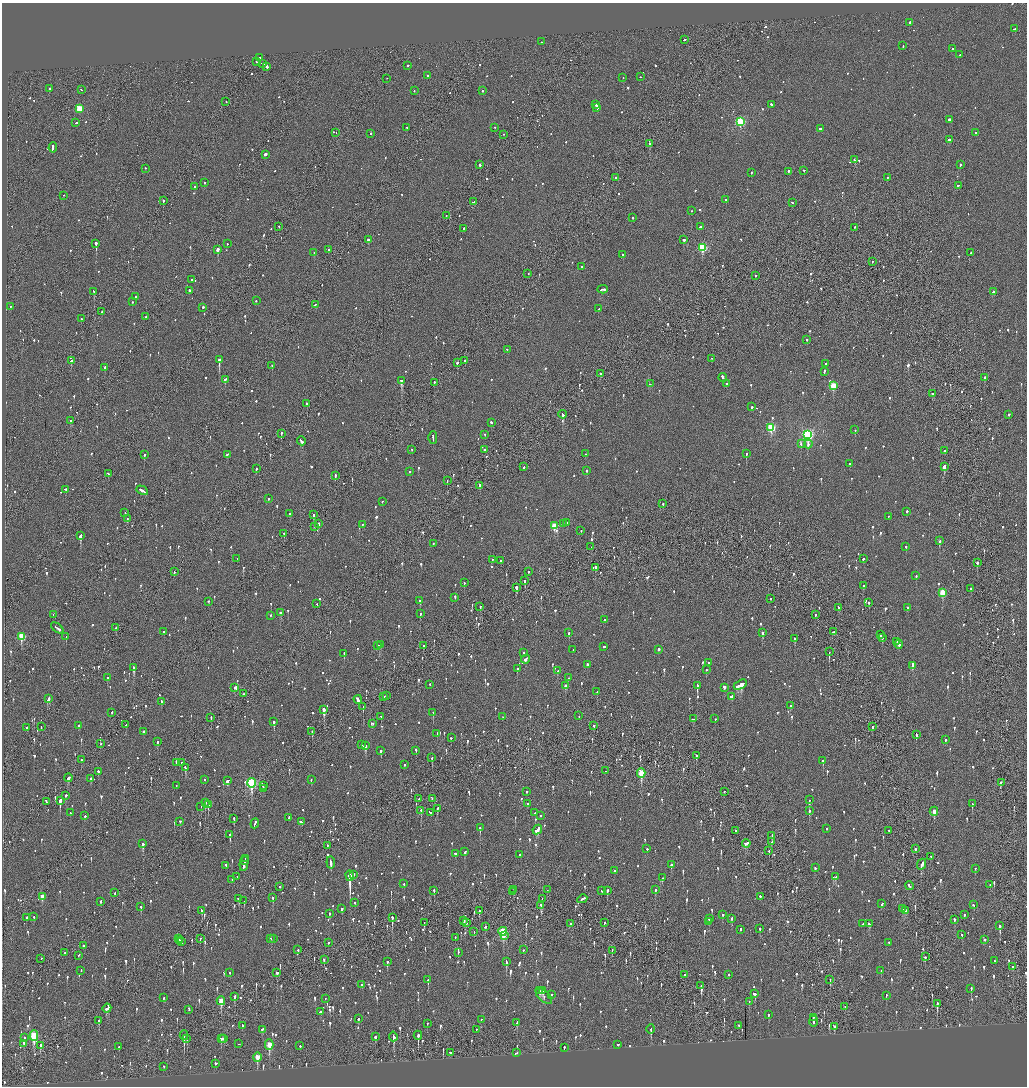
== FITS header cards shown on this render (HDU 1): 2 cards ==
NAXIS1  =                 2050
NAXIS2  =                 2168

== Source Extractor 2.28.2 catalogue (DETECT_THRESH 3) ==
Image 2050 x 2168 px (HDU 1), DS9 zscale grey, zoomed out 1/2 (1 PNG px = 2 x 2 image px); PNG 1029 x 1088 px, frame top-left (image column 2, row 2168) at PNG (2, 3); each listed source drawn as its Kron ellipse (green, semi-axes under 4 px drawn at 4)
Background -0.104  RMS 0.075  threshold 0.225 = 3 sigma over >= 5 px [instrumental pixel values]
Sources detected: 1645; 62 cannot appear on this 1/2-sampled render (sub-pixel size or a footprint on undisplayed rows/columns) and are neither listed nor drawn; of the other 1583, the 500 brightest by FLUX_AUTO listed and drawn (1083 fainter detections omitted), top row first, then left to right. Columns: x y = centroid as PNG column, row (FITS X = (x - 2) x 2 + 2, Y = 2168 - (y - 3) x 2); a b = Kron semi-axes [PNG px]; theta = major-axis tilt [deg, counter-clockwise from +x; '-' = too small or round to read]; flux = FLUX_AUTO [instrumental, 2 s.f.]
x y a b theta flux
909 23 3 2 - 160
1015 29 4 2 - 210
684 40 3 2 - 110
541 42 2 2 - 100
903 46 2 2 - 110
952 49 2 2 - 72
960 55 2 2 - 110
260 58 2 1 - 61
256 62 2 2 - 120
262 64 3 2 - 140
408 66 2 2 - 110
267 67 3 2 - 180
427 76 2 2 - 70
640 77 2 2 - 79
623 78 2 2 - 69
387 79 2 1 - 74
50 89 2 2 - 150
81 90 2 2 - 64
414 91 2 2 - 120
482 91 2 2 - 130
226 102 2 2 - 85
596 105 2 2 - 160
772 105 2 2 - 250
597 108 3 2 - 230
79 109 3 3 - 630
949 120 2 2 - 170
740 122 3 3 - 1700
76 123 2 2 - 82
407 128 2 1 - 220
495 128 2 2 - 75
820 129 3 2 - 140
336 133 2 1 - 69
975 133 2 2 - 71
371 134 2 2 - 89
504 135 2 1 - 170
949 140 2 2 - 440
650 144 2 2 - 110
53 148 5 2 - 290
265 155 3 2 - 680
855 160 3 2 - 130
480 165 2 2 - 280
960 165 2 2 - 210
145 169 2 2 - 67
804 171 2 2 - 110
788 172 2 2 - 150
751 173 2 2 - 80
616 178 2 2 - 180
887 178 2 2 - 100
204 183 2 2 - 140
958 186 2 2 - 63
195 187 2 2 - 78
63 196 2 1 - 62
726 200 2 2 - 95
163 201 2 2 - 710
473 202 3 1 - 110
792 203 2 2 - 70
691 211 2 1 - 72
446 216 2 1 - 80
632 218 2 2 - 160
279 227 2 2 - 89
700 227 3 2 - 120
855 228 2 2 - 100
464 229 2 2 - 85
369 240 2 2 - 330
683 240 2 2 - 1000
96 244 2 2 - 1800
227 244 2 2 - 100
702 248 3 3 - 1200
218 250 3 2 - 2300
329 250 2 2 - 65
314 253 2 2 - 180
971 253 2 1 - 140
623 255 2 2 - 190
873 262 2 2 - 63
582 267 2 2 - 310
528 274 2 2 - 200
755 276 2 2 - 180
191 280 2 1 - 110
602 290 5 2 - 240
189 291 2 2 - 180
94 292 4 2 - 210
993 292 3 2 - 89
135 297 2 2 - 73
256 301 2 2 - 86
132 302 2 1 - 160
315 305 2 2 - 66
10 307 2 2 - 66
203 308 2 2 - 190
599 309 2 2 - 100
102 312 2 1 - 230
146 317 2 1 - 140
81 319 2 2 - 89
807 340 2 2 - 210
507 350 2 2 - 76
712 359 2 2 - 85
219 360 2 2 - 3100
71 361 2 2 - 320
465 361 2 1 - 94
457 363 2 2 - 380
826 364 2 2 - 96
272 366 2 2 - 280
105 368 2 2 - 260
824 372 3 2 - 190
600 374 2 2 - 95
723 378 5 2 - 180
984 378 2 2 - 240
225 380 2 2 - 330
402 381 3 3 - 680
434 383 2 2 - 63
650 384 2 2 - 64
726 384 2 2 - 140
833 386 3 3 - 580
933 394 3 2 - 140
306 404 2 1 - 84
752 407 2 1 - 280
563 415 4 2 - 180
1009 415 2 2 - 75
71 421 2 2 - 91
491 423 2 2 - 66
771 428 4 3 - 1200
855 430 2 2 - 76
281 434 2 2 - 220
485 435 2 1 - 71
808 435 4 4 - 2800
433 438 6 2 -90 180
301 441 4 2 - 210
801 444 2 2 - 63
808 445 4 2 - 69
412 450 2 2 - 83
484 450 2 2 - 130
945 451 2 2 - 83
585 454 2 2 - 110
746 454 2 2 - 210
144 455 2 2 - 240
227 455 3 2 - 71
850 464 2 2 - 67
524 467 2 2 - 77
944 467 4 2 - 680
256 469 2 2 - 230
587 471 2 2 - 110
409 472 2 2 - 85
108 474 3 2 - 140
335 476 3 2 - 330
447 481 2 1 - 63
480 486 3 2 - 150
65 490 3 2 - 83
142 491 6 2 -30 260
268 499 2 2 - 73
382 502 2 2 - 89
663 504 2 2 - 69
907 512 2 2 - 360
125 513 2 2 - 81
290 514 3 2 - 64
313 515 3 1 - 450
888 517 2 2 - 64
127 519 2 1 - 120
567 523 2 2 - 76
319 524 2 2 - 330
563 524 2 2 - 70
362 525 2 2 - 76
554 526 3 3 - 540
315 527 2 2 - 94
581 531 2 2 - 220
284 534 2 2 - 87
80 536 3 2 - 1100
940 541 2 2 - 450
433 544 2 2 - 91
591 547 2 2 - 65
906 547 2 2 - 62
237 559 2 1 - 71
863 559 3 2 - 66
492 560 2 2 - 100
501 561 2 2 - 78
977 563 3 2 - 250
595 568 3 2 - 1400
174 572 2 1 - 67
528 572 2 2 - 96
916 576 2 2 - 70
524 581 3 2 - 150
464 583 2 2 - 81
863 586 2 2 - 180
516 588 3 2 - 250
971 589 2 2 - 140
942 593 3 3 - 450
455 598 3 2 - 110
770 599 2 1 - 190
420 601 2 2 - 170
208 602 2 2 - 78
869 603 2 2 - 190
317 604 2 1 - 64
480 607 2 2 - 100
839 608 2 2 - 210
908 608 2 2 - 87
280 613 3 2 - 140
420 614 2 2 - 98
53 615 2 1 - 100
815 615 2 1 - 270
270 616 2 2 - 100
604 620 2 2 - 96
57 628 7 2 -39 340
116 628 3 2 - 81
164 632 2 2 - 230
833 632 3 2 - 110
569 633 2 2 - 110
762 633 2 2 - 240
880 635 3 2 - 160
22 637 4 3 - 570
66 637 2 2 - 100
882 638 2 2 - 110
794 639 2 2 - 340
897 642 2 2 - 110
380 645 4 2 - 280
899 645 4 2 - 260
377 646 2 1 - 80
424 646 2 1 - 220
604 647 2 2 - 270
573 650 2 2 - 110
658 650 3 2 - 510
829 652 2 1 - 370
523 653 3 2 - 99
344 654 3 2 - 110
525 660 4 2 - 150
708 663 2 2 - 69
587 665 2 2 - 240
912 666 3 2 - 240
134 668 4 2 - 340
517 669 2 2 - 170
706 670 2 2 - 75
558 671 3 2 - 91
108 678 3 2 - 130
569 678 2 2 - 61
430 685 2 2 - 140
740 685 7 3 30 620
565 686 3 2 - 85
697 686 3 2 - 250
235 688 3 2 - 96
724 688 3 2 - 68
597 692 2 2 - 70
244 694 2 1 - 64
386 696 2 2 - 71
384 697 3 2 - 97
731 697 3 2 - 120
48 699 4 2 - 550
358 700 4 2 - 250
161 701 2 2 - 100
791 706 2 2 - 68
363 707 2 1 - 270
324 710 3 2 - 1200
112 713 2 2 - 170
433 713 3 2 - 120
579 716 2 1 - 78
381 717 2 2 - 65
503 717 2 1 - 210
211 718 2 2 - 200
693 719 3 2 - 110
715 719 2 2 - 77
274 722 3 2 - 200
372 724 3 2 - 79
126 725 2 1 - 170
79 726 3 2 - 65
594 726 2 2 - 130
41 727 2 1 - 77
872 727 3 1 - 79
27 728 3 1 - 87
144 732 3 2 - 220
312 732 3 2 - 160
437 734 3 2 - 94
916 735 3 2 - 240
451 738 2 2 - 180
945 740 2 2 - 83
157 742 3 2 - 100
100 744 3 1 - 130
361 745 3 2 - 250
365 746 4 2 - 180
381 751 3 2 - 280
416 751 2 2 - 110
696 756 3 2 - 75
432 758 3 2 - 120
81 760 2 2 - 130
823 761 3 2 - 100
176 763 3 1 - 140
182 763 2 2 - 94
405 765 2 2 - 62
185 768 4 2 - 160
605 771 2 1 - 140
98 772 2 2 - 150
641 773 4 3 - 740
68 778 4 3 - 180
91 779 3 2 - 180
204 780 2 2 - 150
311 780 2 2 - 83
227 781 2 2 - 980
251 783 5 3 - 1700
1001 783 3 2 - 190
176 786 2 2 - 63
263 786 2 1 - 88
264 789 3 2 - 190
526 792 2 2 - 62
724 792 2 2 - 69
66 796 2 2 - 370
419 799 2 1 - 120
432 799 2 2 - 92
809 800 3 2 - 280
60 801 4 2 - 640
46 802 3 2 - 180
206 803 3 2 - 220
528 804 2 2 - 79
972 804 3 2 - 71
208 805 4 2 - 200
201 807 2 1 - 150
437 809 3 2 - 110
421 811 2 2 - 160
809 811 3 2 - 130
934 812 4 2 - 170
70 813 2 2 - 71
431 813 4 2 - 410
535 813 2 2 - 68
85 816 2 2 - 83
541 816 2 2 - 79
289 818 2 2 - 71
234 819 2 2 - 79
180 822 2 2 - 72
301 822 3 2 - 130
255 824 5 2 - 140
480 828 3 2 - 100
826 829 2 2 - 110
537 830 5 2 - 330
736 831 2 2 - 71
889 831 2 2 - 120
230 835 3 2 - 270
772 836 3 2 - 69
772 842 2 2 - 110
143 844 3 2 - 450
746 844 4 2 - 190
327 846 2 1 - 89
647 849 2 2 - 200
915 849 2 2 - 61
769 851 2 1 - 180
465 852 3 2 - 520
455 854 2 2 - 220
520 855 2 2 - 61
931 857 2 2 - 67
245 859 2 1 - 110
245 861 3 2 - 140
331 863 6 2 -82 230
244 864 8 2 79 470
671 865 2 2 - 250
922 865 6 2 64 230
226 866 3 2 - 210
815 868 2 2 - 74
975 869 2 2 - 66
615 871 2 2 - 64
354 875 2 2 - 63
350 876 5 2 - 4300
237 877 2 2 - 64
835 877 3 2 - 63
662 878 2 2 - 61
232 880 2 2 - 81
404 884 2 2 - 70
990 885 2 2 - 66
909 886 4 2 - 180
280 887 2 2 - 79
514 890 2 2 - 65
547 890 2 1 - 140
655 890 3 2 - 69
434 891 3 2 - 78
602 891 2 2 - 89
607 891 3 2 - 110
513 892 2 1 - 260
115 893 2 1 - 260
42 897 4 2 - 190
760 897 3 2 - 63
273 898 3 2 - 96
239 899 3 3 - 75
542 899 2 1 - 150
582 899 5 2 - 170
244 901 2 1 - 81
101 902 2 2 - 320
355 903 2 2 - 90
882 904 3 2 - 140
973 905 3 2 - 66
541 906 3 2 - 140
141 907 3 2 - 85
342 909 2 2 - 160
902 909 3 2 - 140
202 911 4 2 - 100
479 911 2 1 - 290
906 911 4 3 - 180
329 914 2 2 - 64
723 915 2 2 - 65
964 915 2 2 - 100
34 917 2 2 - 110
27 918 3 2 - 95
392 918 4 2 - 340
709 919 2 2 - 71
732 919 3 2 - 74
954 920 3 2 - 93
464 921 2 2 - 86
709 922 2 2 - 200
424 923 4 1 - 77
466 923 3 2 - 85
604 923 3 1 - 86
571 924 4 2 - 140
863 924 3 2 - 140
869 924 4 2 - 100
1000 926 4 2 - 460
485 927 2 2 - 81
760 929 3 2 - 68
741 930 2 2 - 66
474 932 2 1 - 120
503 932 4 3 - 1100
962 935 3 2 - 66
504 936 3 2 - 130
455 938 3 2 - 64
178 939 3 1 - 120
200 939 2 2 - 76
271 939 2 2 - 130
274 939 2 2 - 86
985 940 2 2 - 91
180 941 2 2 - 100
181 942 2 2 - 91
328 943 2 2 - 140
889 943 2 2 - 110
83 946 3 2 - 170
298 950 2 2 - 85
523 950 2 2 - 66
612 951 3 2 - 69
65 953 2 1 - 74
458 953 2 1 - 75
78 956 3 2 - 220
925 957 2 2 - 320
41 959 2 2 - 68
324 960 2 2 - 73
994 961 2 2 - 69
387 962 3 2 - 240
506 962 4 2 - 190
1013 967 3 2 - 70
81 971 2 2 - 62
881 971 2 2 - 170
230 973 2 2 - 64
277 973 3 2 - 82
685 975 2 2 - 220
729 975 2 2 - 98
428 980 3 2 - 140
830 980 3 2 - 150
362 985 2 2 - 71
701 986 2 2 - 170
971 989 3 2 - 120
540 991 3 2 - 150
543 991 2 2 - 95
755 994 3 2 - 210
551 995 3 2 - 67
544 996 10 5 -43 79
886 996 2 2 - 170
234 997 4 2 - 100
164 998 2 2 - 73
325 999 2 1 - 64
221 1001 4 2 - 340
749 1002 2 2 - 76
937 1004 3 2 - 250
845 1007 2 2 - 320
107 1009 4 3 - 230
189 1010 2 2 - 70
320 1012 2 2 - 64
768 1015 3 2 - 140
813 1018 3 1 - 88
358 1019 3 2 - 63
481 1020 2 2 - 82
99 1021 3 2 - 77
813 1022 6 2 -88 280
517 1023 3 2 - 95
427 1024 2 2 - 67
242 1026 3 1 - 83
739 1026 3 2 - 99
834 1027 3 2 - 100
651 1029 4 2 - 170
262 1030 3 2 - 81
476 1030 2 2 - 63
34 1036 5 3 - 1200
184 1036 5 1 - 570
418 1036 4 2 - 540
375 1037 2 2 - 370
393 1037 5 2 - 430
24 1038 2 2 - 95
187 1039 3 1 - 70
221 1039 2 2 - 390
224 1039 2 2 - 170
24 1044 3 2 - 64
239 1044 2 2 - 180
269 1045 5 3 - 380
618 1045 2 2 - 120
40 1046 3 2 - 240
300 1046 2 2 - 210
119 1047 2 1 - 200
564 1048 2 2 - 73
450 1053 3 2 - 85
516 1053 3 2 - 83
257 1057 5 3 - 300
215 1064 2 2 - 130
163 1066 2 1 - 100
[1083 fainter detections neither listed nor drawn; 62 sub-pixel or undisplayed-footprint detections neither listed nor drawn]